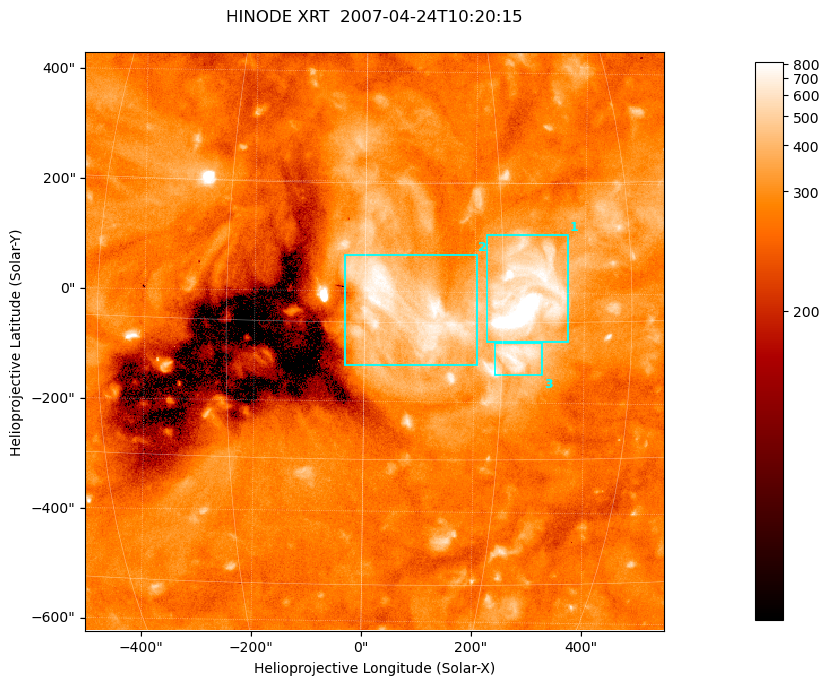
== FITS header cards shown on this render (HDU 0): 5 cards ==
TELESCOP= 'HINODE'
INSTRUME= 'XRT'
DATE_OBS= '2007-04-24T10:20:15.846'
CTYPE1  = 'Solar-X'
CTYPE2  = 'Solar-Y'

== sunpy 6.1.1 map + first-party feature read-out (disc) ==
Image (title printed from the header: HINODE XRT  2007-04-24T10:20:15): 512 x 512 px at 2.06 arcsec/px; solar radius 969 arcsec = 471 px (partial field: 38% of the solar disc is inside the frame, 100% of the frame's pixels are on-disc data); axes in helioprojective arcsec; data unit not stated in the header (colour bar unlabelled)
Orientation: roll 0.7 deg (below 1 deg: not rotated)
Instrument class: DISC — disc imager (sunpy class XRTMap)
Bright regions (active regions / flare kernels): reference = the on-disc median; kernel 5 px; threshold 5 sigma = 198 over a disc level ~267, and >= 1.15x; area >= 262 px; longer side >= 6 px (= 12 arcsec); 3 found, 3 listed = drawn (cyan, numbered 1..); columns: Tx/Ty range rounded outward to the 5 arcsec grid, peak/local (2 s.f.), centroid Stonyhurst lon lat
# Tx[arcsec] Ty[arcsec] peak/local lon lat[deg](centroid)
1 220..370 -90..110 6 +18 +3
2 -40..205 -135..70 3 +5 +1
3 235..325 -150..-90 2.8 +17 -4